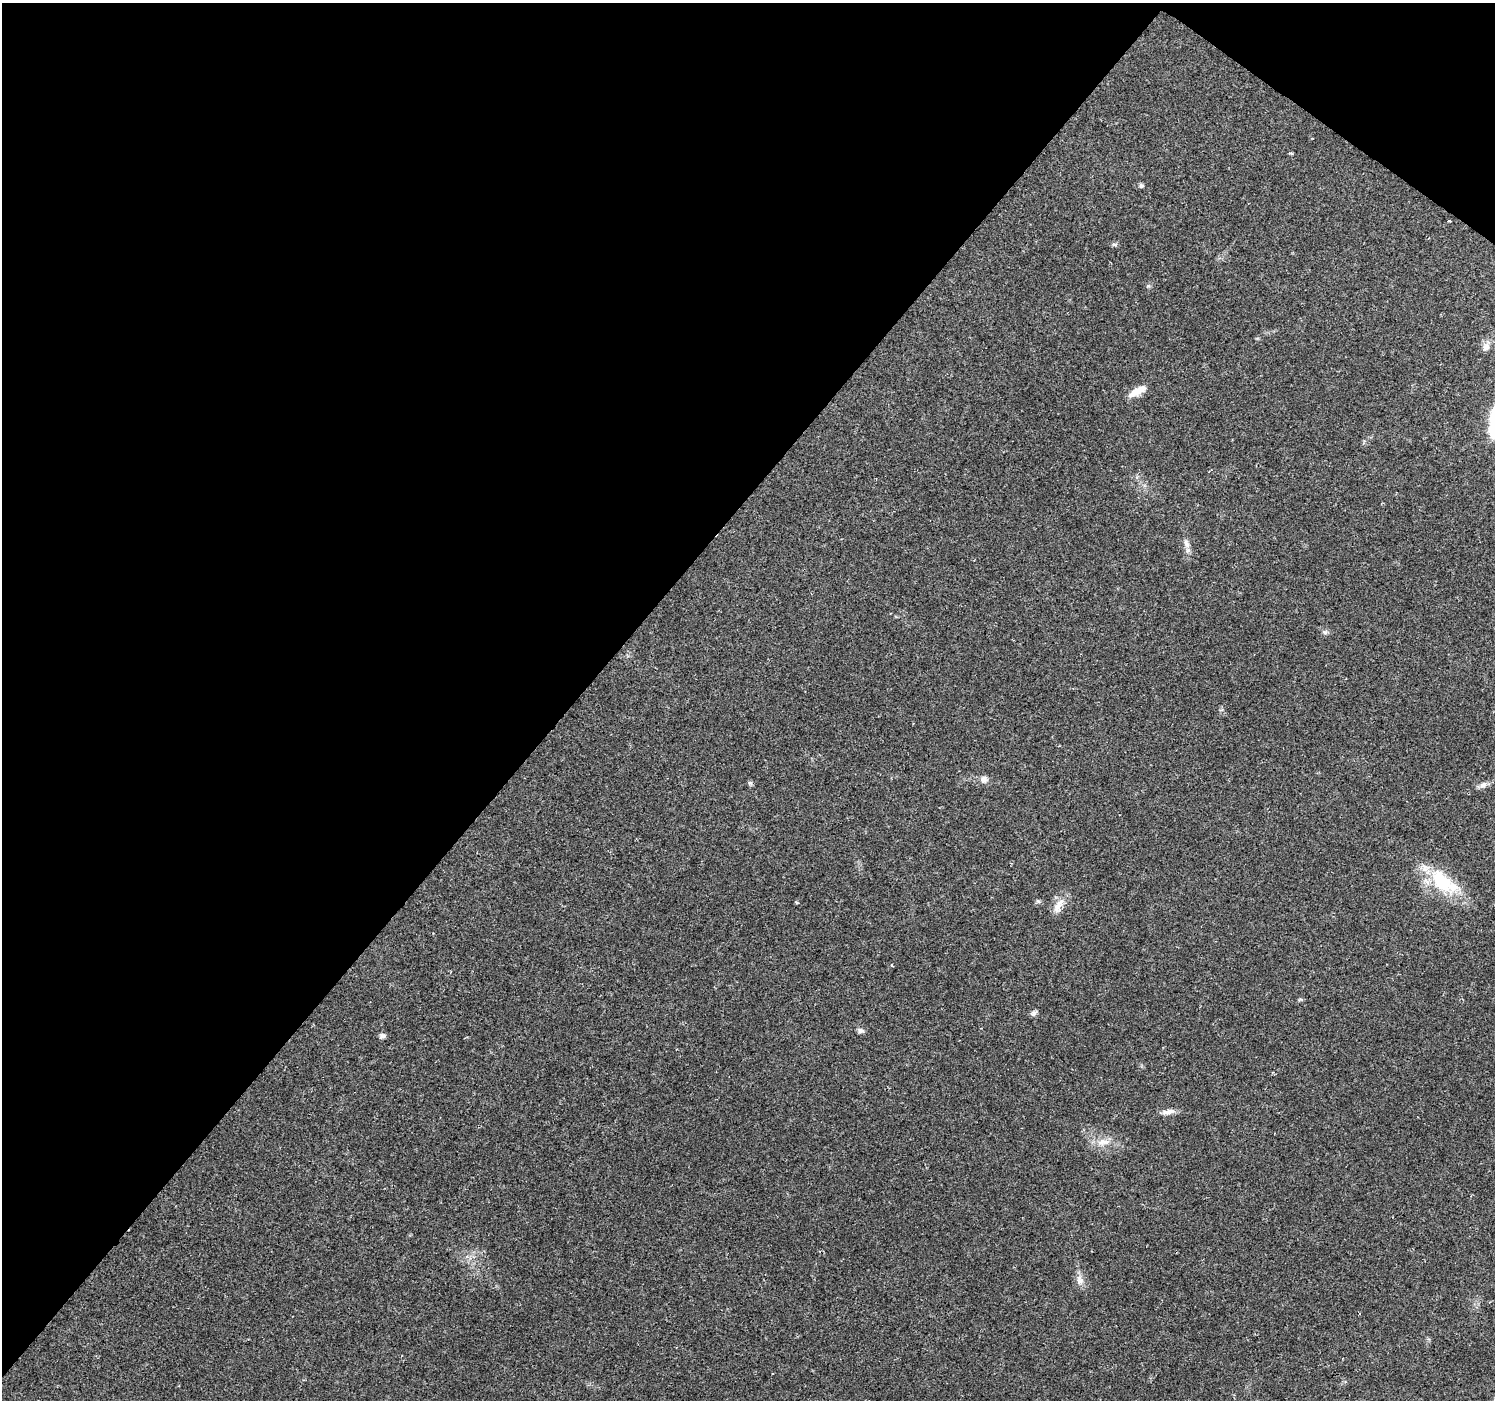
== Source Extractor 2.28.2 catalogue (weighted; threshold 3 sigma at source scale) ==
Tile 2 of 4 x 4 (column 2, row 1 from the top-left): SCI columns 1494-2986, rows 4371-5768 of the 5976 x 6010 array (HDU 1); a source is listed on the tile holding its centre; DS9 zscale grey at full resolution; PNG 1497 x 1402 px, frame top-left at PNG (2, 3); no overlay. Shown black and unused: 40% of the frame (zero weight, under 2 of 3 exposures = <1% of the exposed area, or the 3 px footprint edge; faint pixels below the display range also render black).
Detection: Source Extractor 2.28.2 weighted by HDU 2 'WHT'; one run over the whole footprint, this tile lists its part. Background 0.0614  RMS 0.0046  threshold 0.0205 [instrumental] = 3 sigma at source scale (4.5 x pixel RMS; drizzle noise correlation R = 1.50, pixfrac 1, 0.0396/0.0396 arcsec/px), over >= 5 px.
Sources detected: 24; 2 cosmic-ray / hot-pixel residue — not listed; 1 inside a brighter listed object's ellipse — not listed separately; the other 21 listed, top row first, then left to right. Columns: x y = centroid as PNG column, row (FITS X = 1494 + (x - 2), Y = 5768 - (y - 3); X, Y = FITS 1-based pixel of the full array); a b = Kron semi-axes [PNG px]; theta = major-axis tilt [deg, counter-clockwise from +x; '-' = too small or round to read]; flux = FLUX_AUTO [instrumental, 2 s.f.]
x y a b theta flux
1141 185 7 5 -23 0.82
1449 221 5 2 - 0.4
1114 244 6 4 -18 0.73
1148 286 6 4 18 0.64
1486 347 11 9 60 2.7
1137 391 23 8 28 5.6
1186 543 13 7 -65 2.2
1325 632 6 6 - 0.96
984 779 10 9 - 2.1
750 783 6 5 - 0.79
1483 785 11 7 32 1.9
1442 881 41 23 -47 23
1038 901 5 5 - 0.79
1058 906 22 10 62 4.9
892 965 4 3 - 0.47
1035 1012 7 6 - 1.2
861 1030 9 7 -23 1.2
382 1036 8 6 45 1.3
1168 1112 18 6 9 2.7
1103 1142 18 8 12 4.6
1080 1280 15 9 -73 3.1